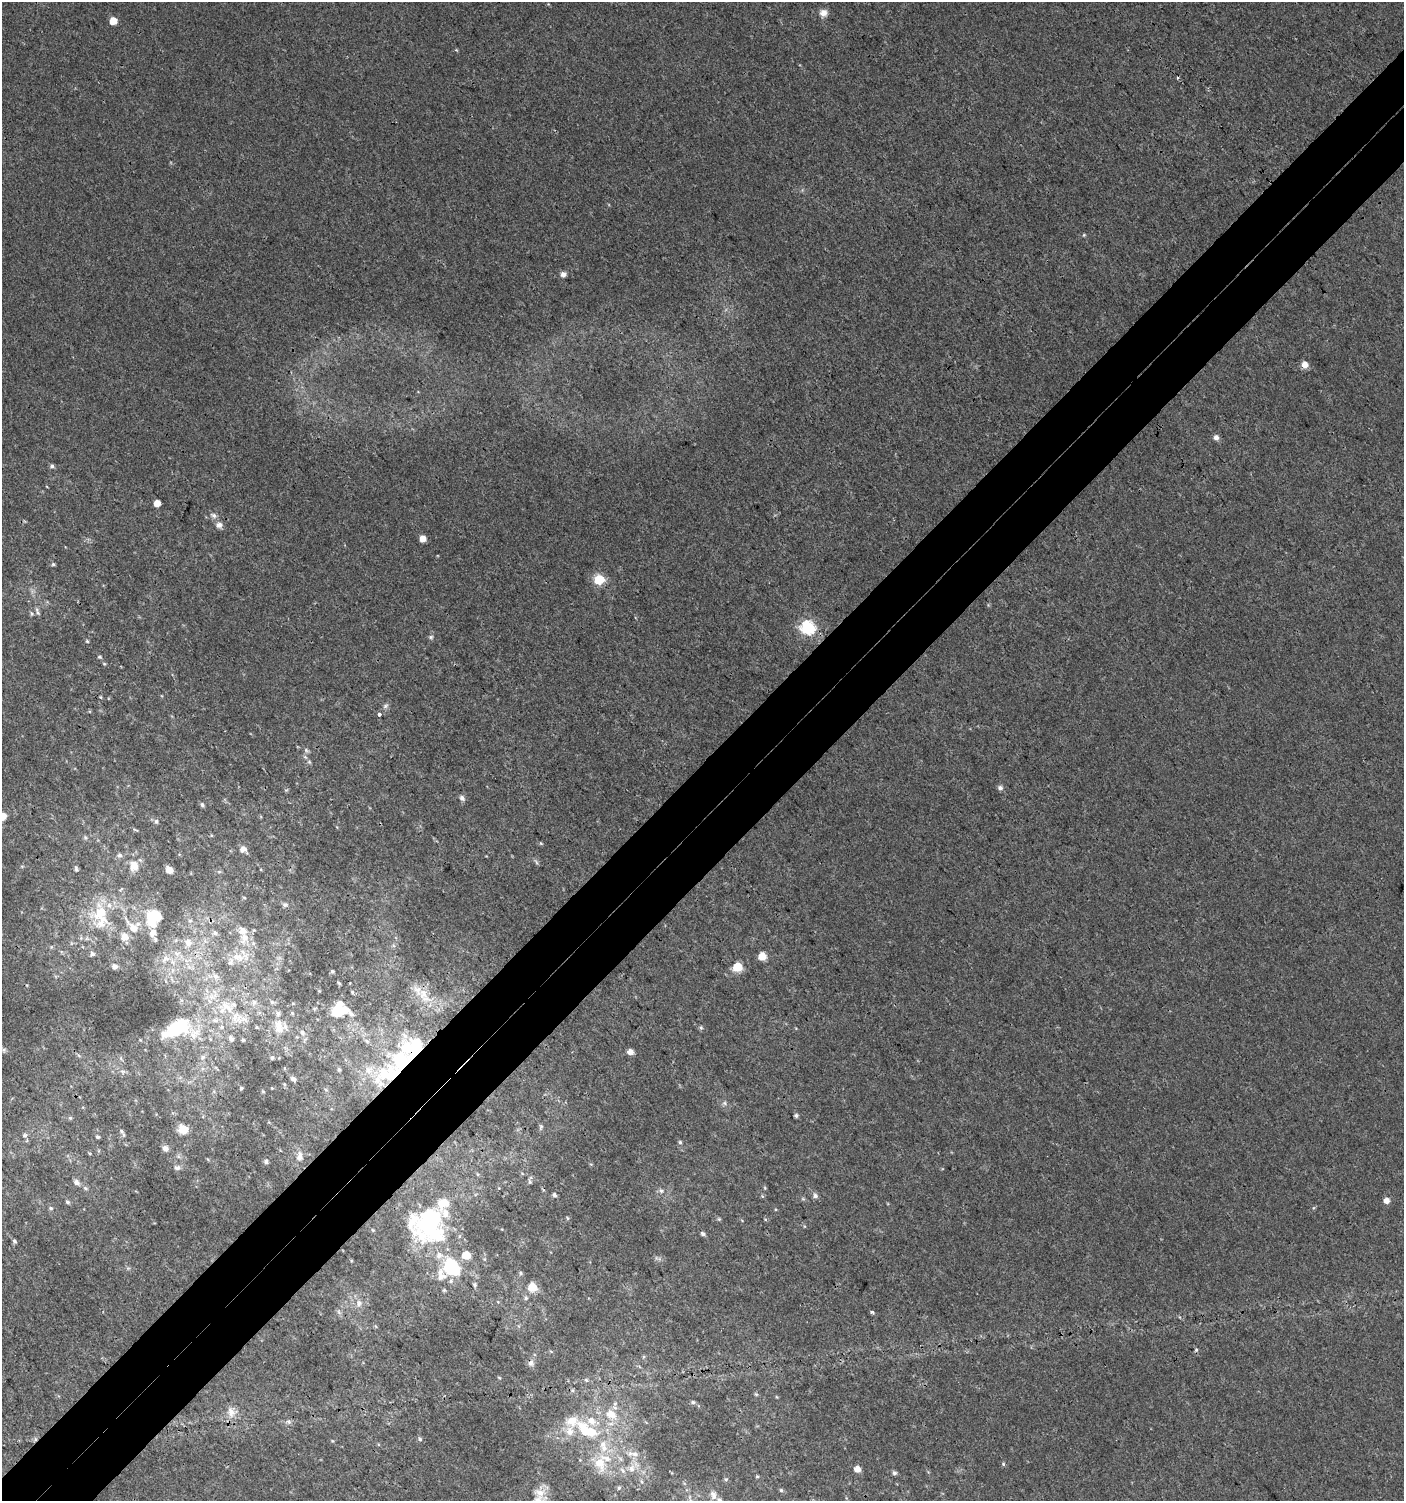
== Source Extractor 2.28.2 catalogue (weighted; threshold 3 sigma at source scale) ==
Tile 7 of 4 x 4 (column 3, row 2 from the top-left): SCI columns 3012-4413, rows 3030-4528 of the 6061 x 6086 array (HDU 1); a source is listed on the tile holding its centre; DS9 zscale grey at full resolution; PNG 1406 x 1503 px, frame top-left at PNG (2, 2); no overlay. Shown black and unused: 7% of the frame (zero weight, under 3 of 4 exposures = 4% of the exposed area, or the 3 px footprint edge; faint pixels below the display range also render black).
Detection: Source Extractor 2.28.2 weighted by HDU 2 'WHT'; one run over the whole footprint, this tile lists its part. Background 0.00379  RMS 0.0021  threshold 0.00932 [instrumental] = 3 sigma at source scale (4.5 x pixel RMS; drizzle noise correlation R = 1.50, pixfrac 1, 0.0396/0.0396 arcsec/px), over >= 5 px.
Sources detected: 186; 5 inside a brighter object's white glare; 1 cosmic-ray / hot-pixel residue — not listed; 27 inside a brighter listed object's ellipse — not listed separately; the other 153 listed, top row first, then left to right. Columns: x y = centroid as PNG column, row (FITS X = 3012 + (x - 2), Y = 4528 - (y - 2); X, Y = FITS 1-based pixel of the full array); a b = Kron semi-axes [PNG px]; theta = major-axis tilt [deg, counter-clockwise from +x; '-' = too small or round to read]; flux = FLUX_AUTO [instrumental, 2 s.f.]
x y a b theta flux
823 13 10 8 20 1.3
113 21 5 5 - 3.9
1084 235 5 4 - 0.21
563 274 6 5 - 0.91
1305 365 7 6 - 1.6
1216 437 6 5 - 0.96
52 466 5 5 - 0.48
157 503 5 5 - 2.5
214 515 8 5 -38 0.64
219 525 9 8 - 0.95
422 538 5 5 - 2.1
53 564 5 5 - 0.32
599 579 6 5 - 12
38 613 8 5 -54 0.52
807 627 7 6 - 33
431 637 6 6 - 0.37
87 641 5 4 - 0.26
100 657 6 4 -6 0.28
101 697 5 3 - 0.19
385 706 8 6 33 0.58
379 714 3 3 - 8.7
306 750 7 4 -46 0.39
305 757 6 4 -18 0.32
309 762 6 5 - 0.35
1000 788 6 5 - 0.66
462 798 7 6 - 0.69
202 805 5 4 - 0.47
2 816 5 5 - 3.7
156 821 6 5 - 0.43
85 837 6 4 -46 0.32
541 843 6 4 -2 0.24
243 849 6 5 - 1.5
119 855 6 6 - 0.57
536 862 8 4 -53 0.35
134 866 14 11 -89 2.3
76 869 8 4 -84 0.39
169 870 5 5 - 2.5
219 872 6 4 0 0.26
121 889 7 3 44 0.22
244 898 5 3 - 0.19
285 905 7 6 - 0.5
100 913 25 20 44 8.4
154 914 18 10 -81 6.7
190 920 6 4 0 0.32
133 927 18 12 -44 3.7
153 933 8 7 - 1.5
215 933 7 6 - 0.51
124 937 9 8 - 2.2
244 938 15 10 65 2.1
188 943 8 8 - 1.5
176 953 9 7 -37 1.1
92 954 6 5 - 0.61
762 956 5 5 - 3.8
237 957 18 9 -16 2.8
165 959 9 7 39 1.1
115 966 6 6 - 0.86
737 967 6 5 - 9.4
332 971 4 4 - 0.3
216 976 9 7 -28 0.91
339 983 4 3 - 0.27
423 994 16 12 -87 3.4
254 1002 8 6 74 0.68
272 1002 7 5 -17 0.46
340 1004 7 6 - 1.3
227 1007 26 12 -44 5.2
338 1011 11 7 -4 8.6
278 1013 7 6 - 0.54
292 1013 4 4 - 0.25
215 1020 9 6 8 0.81
178 1027 37 20 27 11
701 1027 6 4 -54 0.28
279 1028 13 13 - 2.4
302 1032 7 5 -60 0.52
210 1039 6 3 -71 0.23
231 1039 7 6 - 0.72
243 1040 4 4 - 0.32
4 1050 8 6 1 0.57
630 1052 6 5 - 1.2
203 1057 6 6 - 0.49
272 1058 5 4 - 0.34
400 1061 39 28 44 18
339 1069 5 4 - 0.29
122 1071 6 4 -18 0.42
293 1079 6 5 - 0.54
284 1084 5 3 - 0.21
241 1088 4 4 - 0.25
263 1091 5 3 - 0.2
724 1103 6 5 - 0.43
796 1115 5 4 - 0.44
70 1118 5 5 - 0.32
541 1127 7 5 69 0.37
184 1129 8 7 - 3.6
121 1131 8 5 -51 0.47
25 1135 7 6 - 0.55
97 1137 4 4 - 0.39
680 1142 5 5 - 0.31
165 1148 7 7 - 0.88
300 1156 13 7 85 1.4
266 1162 5 4 - 0.53
177 1168 10 7 -10 0.68
76 1182 7 6 - 0.87
530 1182 7 4 -73 0.35
85 1188 6 5 - 0.38
661 1191 6 5 - 0.46
554 1195 6 5 - 0.47
762 1196 6 3 -71 0.23
815 1196 7 6 - 0.67
803 1199 6 4 -18 0.27
1386 1201 5 5 - 1.5
67 1202 6 4 -27 0.34
51 1208 6 4 -22 0.31
567 1218 5 3 - 0.22
719 1219 5 5 - 0.28
430 1221 54 32 59 23
373 1230 5 4 - 0.22
703 1234 6 5 - 0.55
14 1241 6 4 -41 0.36
466 1255 6 5 - 4.9
451 1267 10 8 -52 24
521 1273 6 4 -89 0.31
441 1275 21 13 -83 3.3
475 1285 5 5 - 0.36
533 1287 7 7 - 4
526 1298 5 5 - 0.39
359 1304 11 7 87 1.1
872 1312 5 4 - 0.31
1196 1350 5 5 - 0.33
531 1363 9 7 73 0.85
499 1378 5 3 - 0.2
586 1380 6 5 - 0.34
573 1390 6 4 72 0.26
756 1394 6 4 -43 0.27
777 1397 5 3 - 0.18
693 1402 6 5 - 0.43
231 1412 17 10 -83 2.3
611 1414 14 10 -35 3.4
572 1421 51 15 -18 7.2
289 1422 8 5 -18 0.51
35 1439 6 4 -90 0.35
420 1439 6 5 - 0.42
635 1454 10 8 -4 1.2
600 1463 26 15 -75 5.5
1003 1464 5 4 - 0.25
631 1468 10 9 - 1.5
857 1469 5 5 - 1.8
894 1473 6 5 - 0.48
757 1476 4 4 - 0.24
726 1479 5 5 - 0.32
642 1482 6 4 -70 0.31
619 1488 6 5 - 0.36
781 1490 5 5 - 0.31
540 1493 16 11 -11 2.4
713 1495 13 8 -67 1.3
Overlapping masked pixels (flux is a lower limit): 2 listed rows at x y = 400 1061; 35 1439
Isophote crosses this tile's border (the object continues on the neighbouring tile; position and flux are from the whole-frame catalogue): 1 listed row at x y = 2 816
Unlisted compact peaks at least as high as the median listed source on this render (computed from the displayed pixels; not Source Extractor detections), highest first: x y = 104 664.